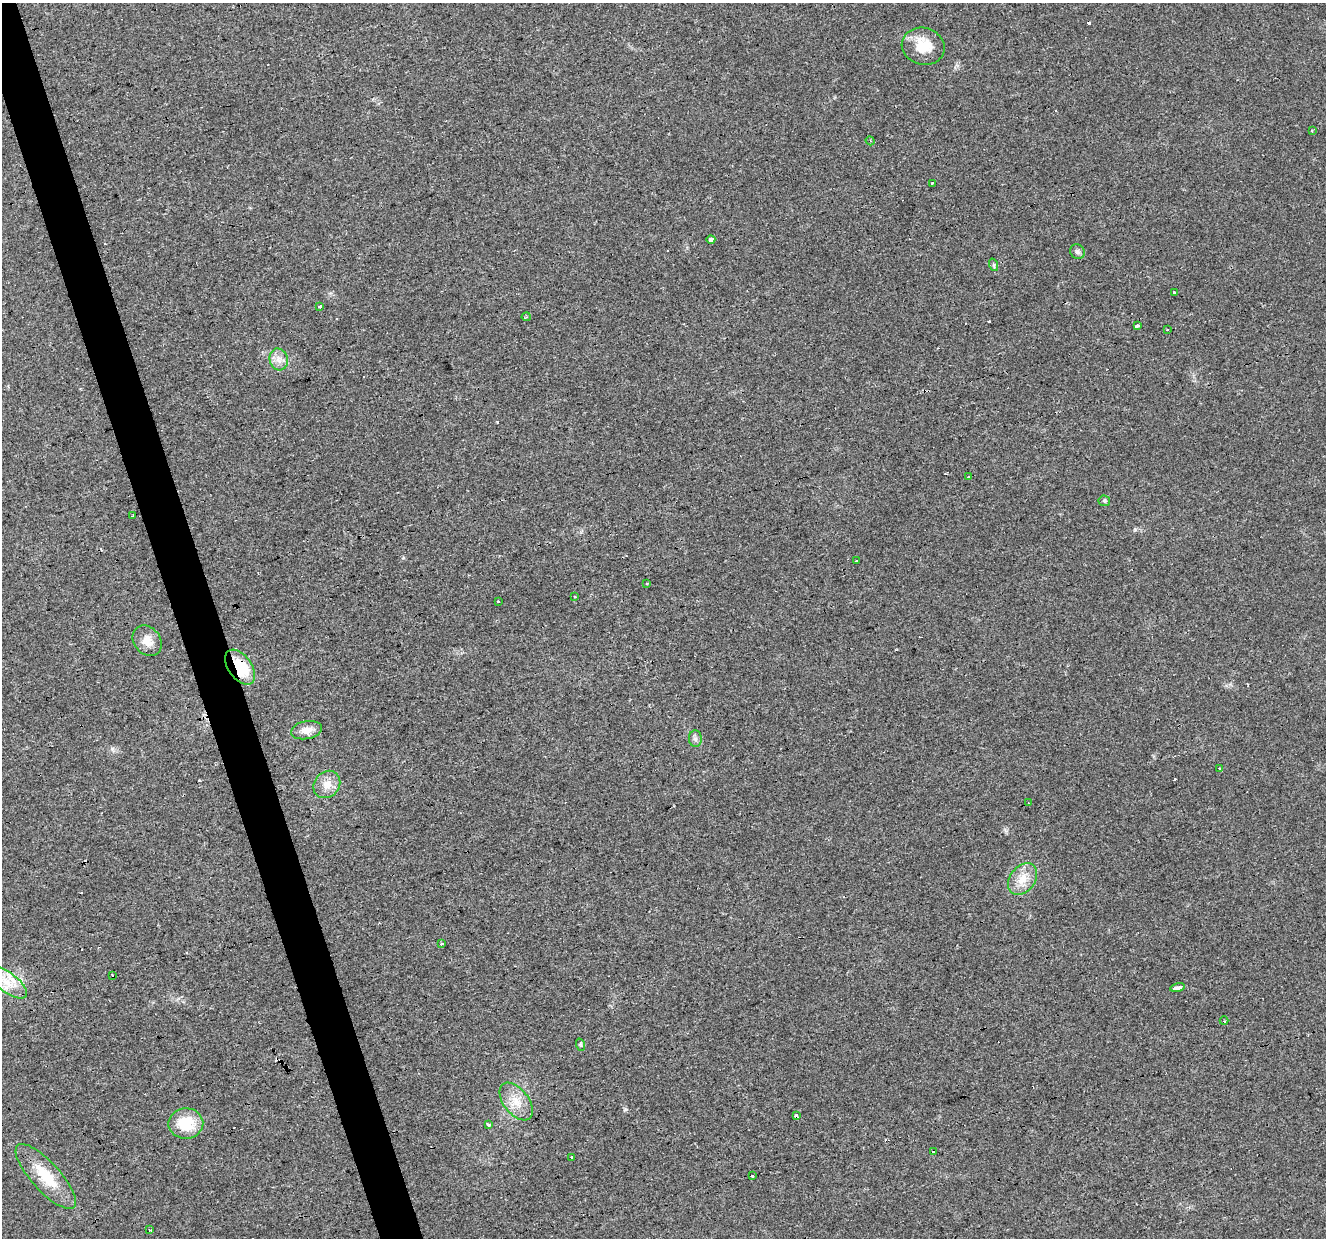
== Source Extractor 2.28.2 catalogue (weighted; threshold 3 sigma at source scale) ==
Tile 11 of 4 x 4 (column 3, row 3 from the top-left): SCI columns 2647-3970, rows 1340-2575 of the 5293 x 5105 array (HDU 1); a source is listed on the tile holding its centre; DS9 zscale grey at full resolution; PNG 1328 x 1240 px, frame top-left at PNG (2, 3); each listed source drawn as its Kron ellipse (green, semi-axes under 4 px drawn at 4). Shown black and unused: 3% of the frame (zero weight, under 3 of 4 exposures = <1% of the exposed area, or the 3 px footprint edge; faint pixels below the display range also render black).
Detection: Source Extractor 2.28.2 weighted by HDU 2 'WHT'; one run over the whole footprint, this tile lists its part. Background 0.0222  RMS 0.0032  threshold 0.0146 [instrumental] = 3 sigma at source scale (4.5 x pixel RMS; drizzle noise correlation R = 1.50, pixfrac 1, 0.0396/0.0396 arcsec/px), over >= 5 px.
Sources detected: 63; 19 cosmic-ray / hot-pixel residue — neither listed nor drawn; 1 inside a brighter listed object's ellipse — not listed separately; the other 43 listed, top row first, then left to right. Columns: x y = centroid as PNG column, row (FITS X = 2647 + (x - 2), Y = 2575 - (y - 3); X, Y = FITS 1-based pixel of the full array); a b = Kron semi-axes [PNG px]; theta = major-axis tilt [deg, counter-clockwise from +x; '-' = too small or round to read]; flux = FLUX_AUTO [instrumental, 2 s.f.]
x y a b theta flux
923 46 22 18 -16 7.7
1312 131 3 3 - 0.29
870 141 5 4 - 0.52
932 183 3 3 - 1.6
711 240 4 4 - 2.8
1077 252 8 7 - 0.95
994 265 6 4 -72 0.47
1174 293 3 3 - 1.7
320 306 4 3 - 1.4
526 317 4 3 - 0.38
1137 326 4 3 - 4.6
1167 330 3 3 - 0.53
279 359 11 9 -75 2.3
968 477 2 2 - 0.31
1104 501 6 5 - 0.52
133 515 3 3 - 0.63
856 561 3 2 - 0.3
647 584 3 3 - 1.2
574 597 3 3 - 0.96
499 602 3 3 - 1.5
147 641 16 13 -51 3.9
240 667 20 11 -55 13
306 730 16 9 10 3
695 739 8 6 -88 1
1220 769 3 3 - 3.2
327 784 14 12 48 3.7
1028 803 3 2 - 0.31
1023 879 17 12 52 4.9
442 944 4 2 - 0.32
112 976 3 3 - 1.9
7 982 24 10 -37 5.8
1178 988 7 3 10 4.3
1224 1021 4 3 - 0.43
581 1045 6 4 -71 0.4
516 1102 22 12 -52 5.2
796 1116 4 3 - 1.4
186 1123 17 15 2 11
489 1125 4 3 - 2.1
933 1151 3 3 - 0.7
571 1157 3 3 - 0.8
46 1176 42 14 -48 11
753 1176 3 3 - 3.9
150 1230 4 3 - 0.38
Overlapping masked pixels (flux is a lower limit): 2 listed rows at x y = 240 667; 796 1116
Unlisted compact peaks at least as high as the median listed source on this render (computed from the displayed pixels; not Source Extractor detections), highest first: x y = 625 1109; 1135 529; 403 558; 112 749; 1006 831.